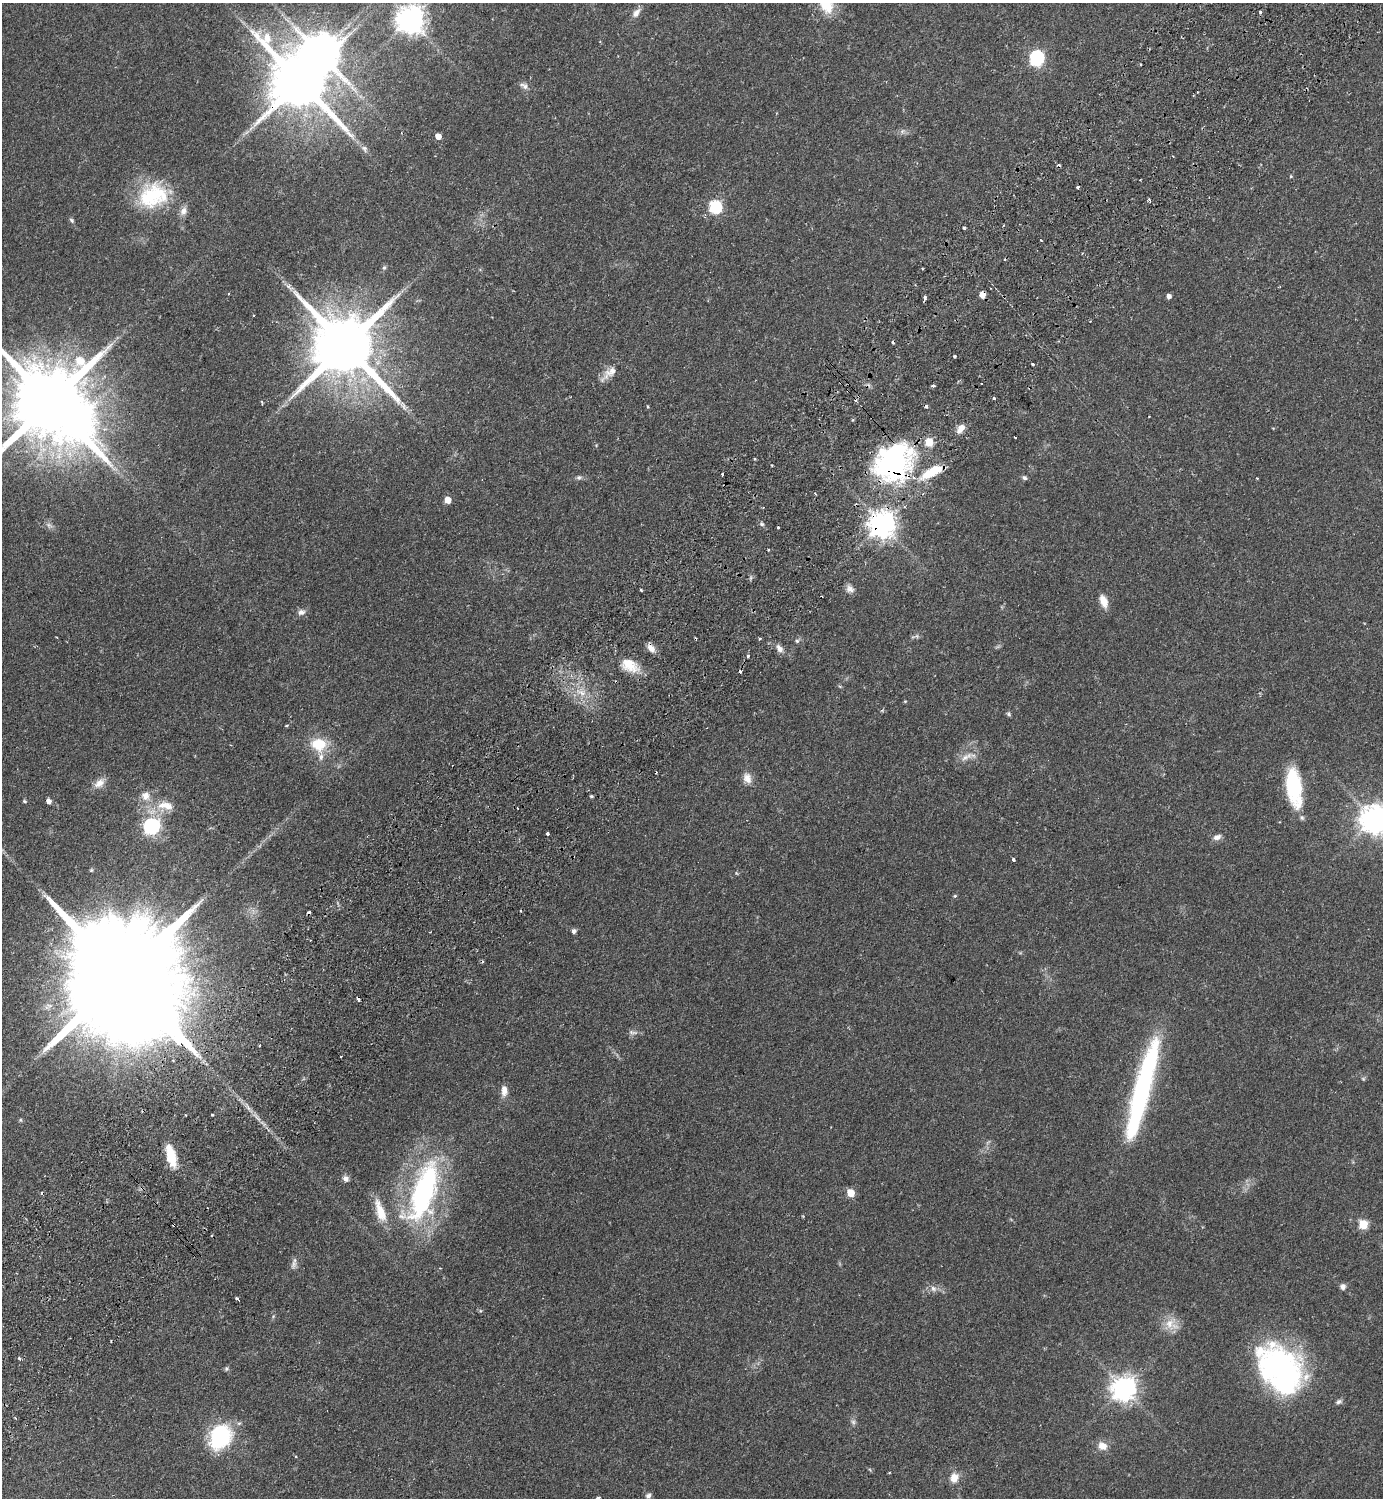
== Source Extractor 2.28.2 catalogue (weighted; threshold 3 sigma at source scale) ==
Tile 10 of 4 x 4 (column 2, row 3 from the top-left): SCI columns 1724-3104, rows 1541-3036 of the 6069 x 6073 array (HDU 1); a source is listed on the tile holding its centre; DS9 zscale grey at full resolution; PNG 1385 x 1500 px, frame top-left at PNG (2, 3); no overlay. Shown black and unused: <1% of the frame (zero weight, under 2 of 3 exposures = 3% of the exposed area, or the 3 px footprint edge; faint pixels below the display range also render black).
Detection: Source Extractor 2.28.2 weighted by HDU 2 'WHT'; one run over the whole footprint, this tile lists its part. Background 0.142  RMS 0.0068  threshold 0.0305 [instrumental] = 3 sigma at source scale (4.5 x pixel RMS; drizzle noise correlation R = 1.50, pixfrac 1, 0.05/0.05 arcsec/px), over >= 5 px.
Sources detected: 139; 1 too faint to see at this stretch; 4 inside a brighter object's white glare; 15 cosmic-ray / hot-pixel residue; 1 long thin detection or spike segment (spike, bleed or trail) — not listed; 7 inside a brighter listed object's ellipse — not listed separately; the other 111 listed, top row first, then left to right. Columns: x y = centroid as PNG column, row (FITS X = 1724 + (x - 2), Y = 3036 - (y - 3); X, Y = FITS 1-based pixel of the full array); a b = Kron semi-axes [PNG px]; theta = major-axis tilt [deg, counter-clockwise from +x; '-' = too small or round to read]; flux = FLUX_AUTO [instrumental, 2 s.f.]
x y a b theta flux
827 5 21 17 -62 16
1260 12 3 3 - 1.2
636 13 14 8 53 4.3
410 20 9 9 - 900
1036 58 8 6 84 120
300 82 20 13 -46 5200
524 86 13 7 -26 3.1
902 131 7 6 - 1.9
438 136 5 4 - 5.8
364 148 8 6 -48 2.1
1291 176 5 4 - 0.66
1077 187 4 3 - 1
153 196 41 31 25 47
1150 200 5 3 - 1.1
715 207 6 6 - 84
183 211 12 9 72 4.1
72 220 7 5 -51 1.3
964 228 3 3 - 1.9
384 267 6 5 - 1.3
289 287 13 7 -42 3.5
982 295 5 4 - 7.8
1169 296 5 5 - 2.9
345 346 22 16 -48 7000
954 356 3 3 - 1.2
1032 364 3 3 - 1.8
609 373 28 9 40 7.5
933 386 3 3 - 1.7
994 398 3 3 - 1.2
262 402 5 3 - 0.65
51 403 28 19 -51 11000
647 406 3 3 - 0.98
961 428 11 7 54 5.8
1015 437 3 3 - 0.9
596 445 4 4 - 0.65
894 462 49 41 48 140
722 474 4 3 - 4.4
579 478 7 6 - 1.5
1024 478 6 5 - 1.5
815 493 3 3 - 0.84
448 500 5 5 - 8.3
904 507 5 4 - 1
762 524 6 4 -22 1.4
49 525 10 6 -38 2.4
882 525 8 8 - 800
778 527 3 3 - 1.4
768 550 3 2 - 0.94
850 589 11 9 -46 3.5
641 590 4 2 - 0.74
1104 601 15 8 -69 7.1
301 612 10 8 13 3.1
917 636 8 5 -12 1.5
760 639 4 3 - 0.85
797 641 6 5 - 1.3
651 648 11 7 -47 4.8
780 648 11 7 -57 3.8
748 656 3 3 - 1.4
629 665 24 14 -33 14
581 692 16 8 -19 7.6
905 701 4 4 - 0.61
1009 714 6 5 - 1.1
319 744 19 15 -12 19
966 757 22 8 29 6.2
747 778 14 10 -66 5.8
99 783 17 10 38 5.9
1293 785 37 16 -85 43
145 796 13 12 - 6.7
591 796 5 4 - 0.92
25 801 5 4 - 0.88
49 801 6 5 - 2.8
163 805 21 10 17 11
518 808 2 2 - 0.77
1374 820 9 8 - 900
151 826 7 7 - 180
548 834 3 3 - 1.8
1217 837 11 7 18 3.1
1013 860 3 3 - 2.7
955 896 5 4 - 0.86
574 931 5 4 - 2.2
125 979 80 23 -50 45000
633 1032 15 5 -6 2.2
178 1041 7 3 -51 740
259 1045 3 3 - 1.4
340 1056 3 2 - 0.76
1363 1079 6 5 - 0.93
504 1090 14 8 -89 5.4
1139 1105 102 20 72 100
20 1120 5 5 - 0.83
171 1156 24 10 -79 17
346 1179 8 7 - 2.8
423 1192 82 30 71 140
851 1193 5 5 - 15
380 1211 31 10 -71 14
1363 1224 5 5 - 30
294 1264 13 7 81 2.8
1343 1287 7 6 - 2.6
933 1289 9 8 - 3
237 1298 3 3 - 2.8
1169 1324 18 14 68 9.8
19 1358 3 3 - 2.6
226 1369 7 5 -45 1.2
1280 1369 57 39 -53 160
1124 1388 8 8 - 630
1339 1402 8 6 19 1.8
16 1418 3 2 - 1.1
853 1422 7 6 - 1.7
220 1436 21 17 61 69
1102 1446 12 10 -32 6.3
296 1456 4 2 - 0.57
954 1478 13 10 77 6.8
648 1495 7 6 - 1.9
598 1498 4 3 - 2.1
Overlapping masked pixels (flux is a lower limit): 6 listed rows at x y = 300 82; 982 295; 894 462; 882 525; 125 979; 171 1156
Isophote crosses this tile's border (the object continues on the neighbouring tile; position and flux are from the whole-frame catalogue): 5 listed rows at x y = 827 5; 51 403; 1374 820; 125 979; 598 1498